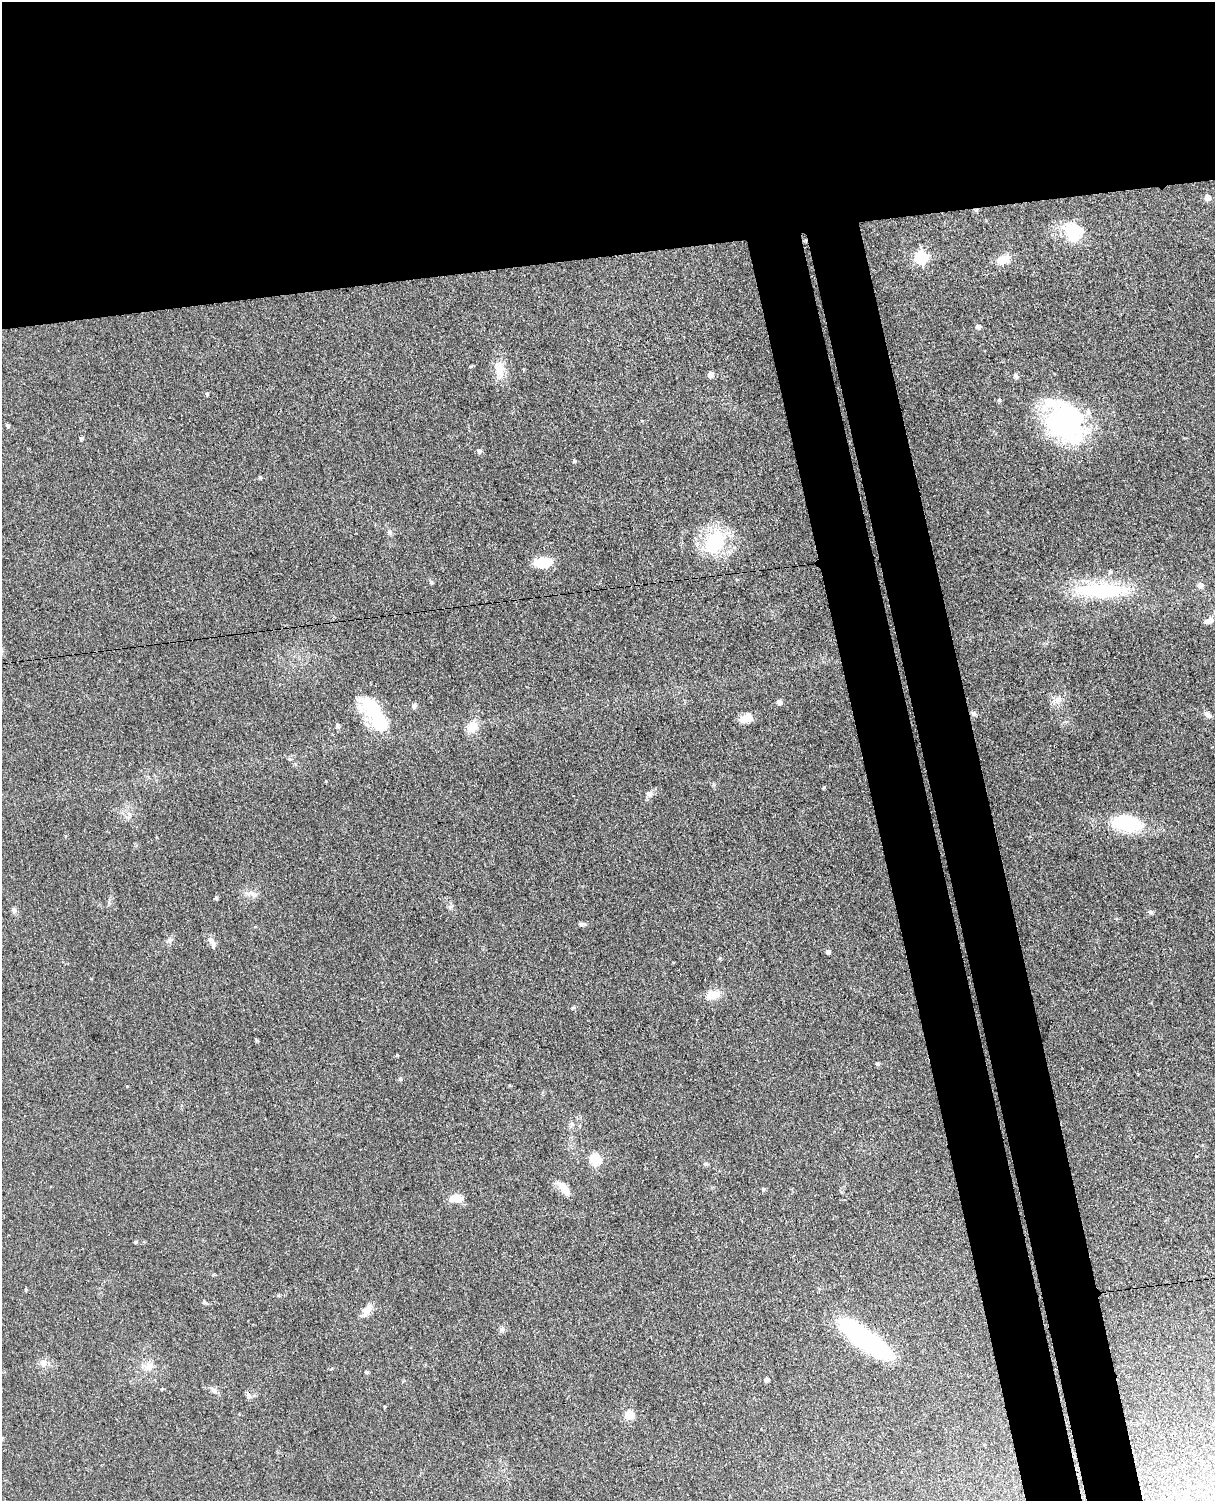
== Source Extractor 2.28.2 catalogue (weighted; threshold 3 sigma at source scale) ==
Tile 2 of 4 x 3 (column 2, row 1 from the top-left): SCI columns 1272-2484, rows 3146-4644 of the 4967 x 4906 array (HDU 1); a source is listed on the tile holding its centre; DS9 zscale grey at full resolution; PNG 1217 x 1503 px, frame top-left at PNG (2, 2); no overlay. Shown black and unused: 25% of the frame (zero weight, under 3 of 4 exposures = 5% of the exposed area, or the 3 px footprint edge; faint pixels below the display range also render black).
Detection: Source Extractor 2.28.2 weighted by HDU 2 'WHT'; one run over the whole footprint, this tile lists its part. Background 0.0701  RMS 0.0075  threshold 0.0339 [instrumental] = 3 sigma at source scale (4.5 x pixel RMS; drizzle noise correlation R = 1.50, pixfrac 1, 0.05/0.05 arcsec/px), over >= 5 px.
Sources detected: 74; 1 inside a brighter object's white glare — not listed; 3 inside a brighter listed object's ellipse — not listed separately; the other 70 listed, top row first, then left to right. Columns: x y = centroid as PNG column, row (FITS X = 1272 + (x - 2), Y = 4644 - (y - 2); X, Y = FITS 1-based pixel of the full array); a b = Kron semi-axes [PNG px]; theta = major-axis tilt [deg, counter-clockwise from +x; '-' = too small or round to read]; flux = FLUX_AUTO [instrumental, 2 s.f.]
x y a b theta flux
1208 197 5 5 - 7.4
976 210 5 4 - 1.1
1074 232 22 18 -77 28
922 257 6 6 - 87
1003 260 16 10 22 9.4
978 327 5 5 - 2.6
500 369 23 13 -79 12
710 374 5 5 - 5
1016 376 9 5 -74 1.6
207 394 5 4 - 1
999 400 5 5 - 1.1
1066 422 43 34 -44 130
7 425 5 4 - 1.2
81 439 4 4 - 1.3
479 451 6 5 - 2
574 461 5 4 - 0.91
260 477 5 4 - 0.91
389 532 8 6 -34 2
715 542 22 14 60 55
543 562 16 9 4 21
431 582 7 4 -45 1.1
1200 585 5 5 - 4.8
1101 590 57 15 -1 68
1209 620 10 6 20 5
1058 699 14 7 42 4.9
779 702 5 5 - 3
414 706 9 5 71 1.6
373 708 37 19 -38 33
974 713 8 5 -42 2
1208 714 11 7 -48 2.8
746 718 15 9 14 8.6
337 726 6 5 - 1.3
472 727 16 13 51 8.9
326 781 3 3 - 0.56
824 787 4 4 - 0.81
650 794 11 8 14 3.1
1127 823 34 17 -7 46
251 893 20 7 -8 4.6
216 898 5 4 - 1.2
450 906 8 4 9 1.3
14 910 8 6 -71 2.2
1150 912 7 4 18 1.2
581 924 9 5 -1 1.8
169 940 7 4 -89 1.6
212 942 16 6 -68 3.5
828 952 4 4 - 2.4
712 995 19 11 12 9.3
257 1040 4 4 - 0.92
877 1064 6 4 -20 1.1
400 1079 6 5 - 1.2
595 1159 6 5 - 55
705 1164 7 5 -19 1.2
563 1187 14 11 -40 7
763 1189 5 4 - 1.2
455 1198 16 10 2 7.5
136 1242 4 4 - 0.92
26 1290 4 4 - 0.82
367 1310 19 8 55 6.7
502 1329 7 5 -45 1.7
864 1337 65 20 -38 94
43 1364 10 8 -1 3.9
149 1366 12 10 42 6.5
366 1372 5 4 - 1.2
766 1380 4 4 - 2.7
162 1389 4 4 - 0.72
214 1390 8 7 - 2.6
248 1395 11 4 -81 1.9
384 1407 4 3 - 0.67
629 1415 6 6 - 22
1172 1434 3 3 - 0.97
Overlapping masked pixels (flux is a lower limit): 1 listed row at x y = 976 210
Unlisted compact peaks at least as high as the median listed source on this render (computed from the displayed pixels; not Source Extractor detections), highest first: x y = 397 1055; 127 1086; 572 1008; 471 366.